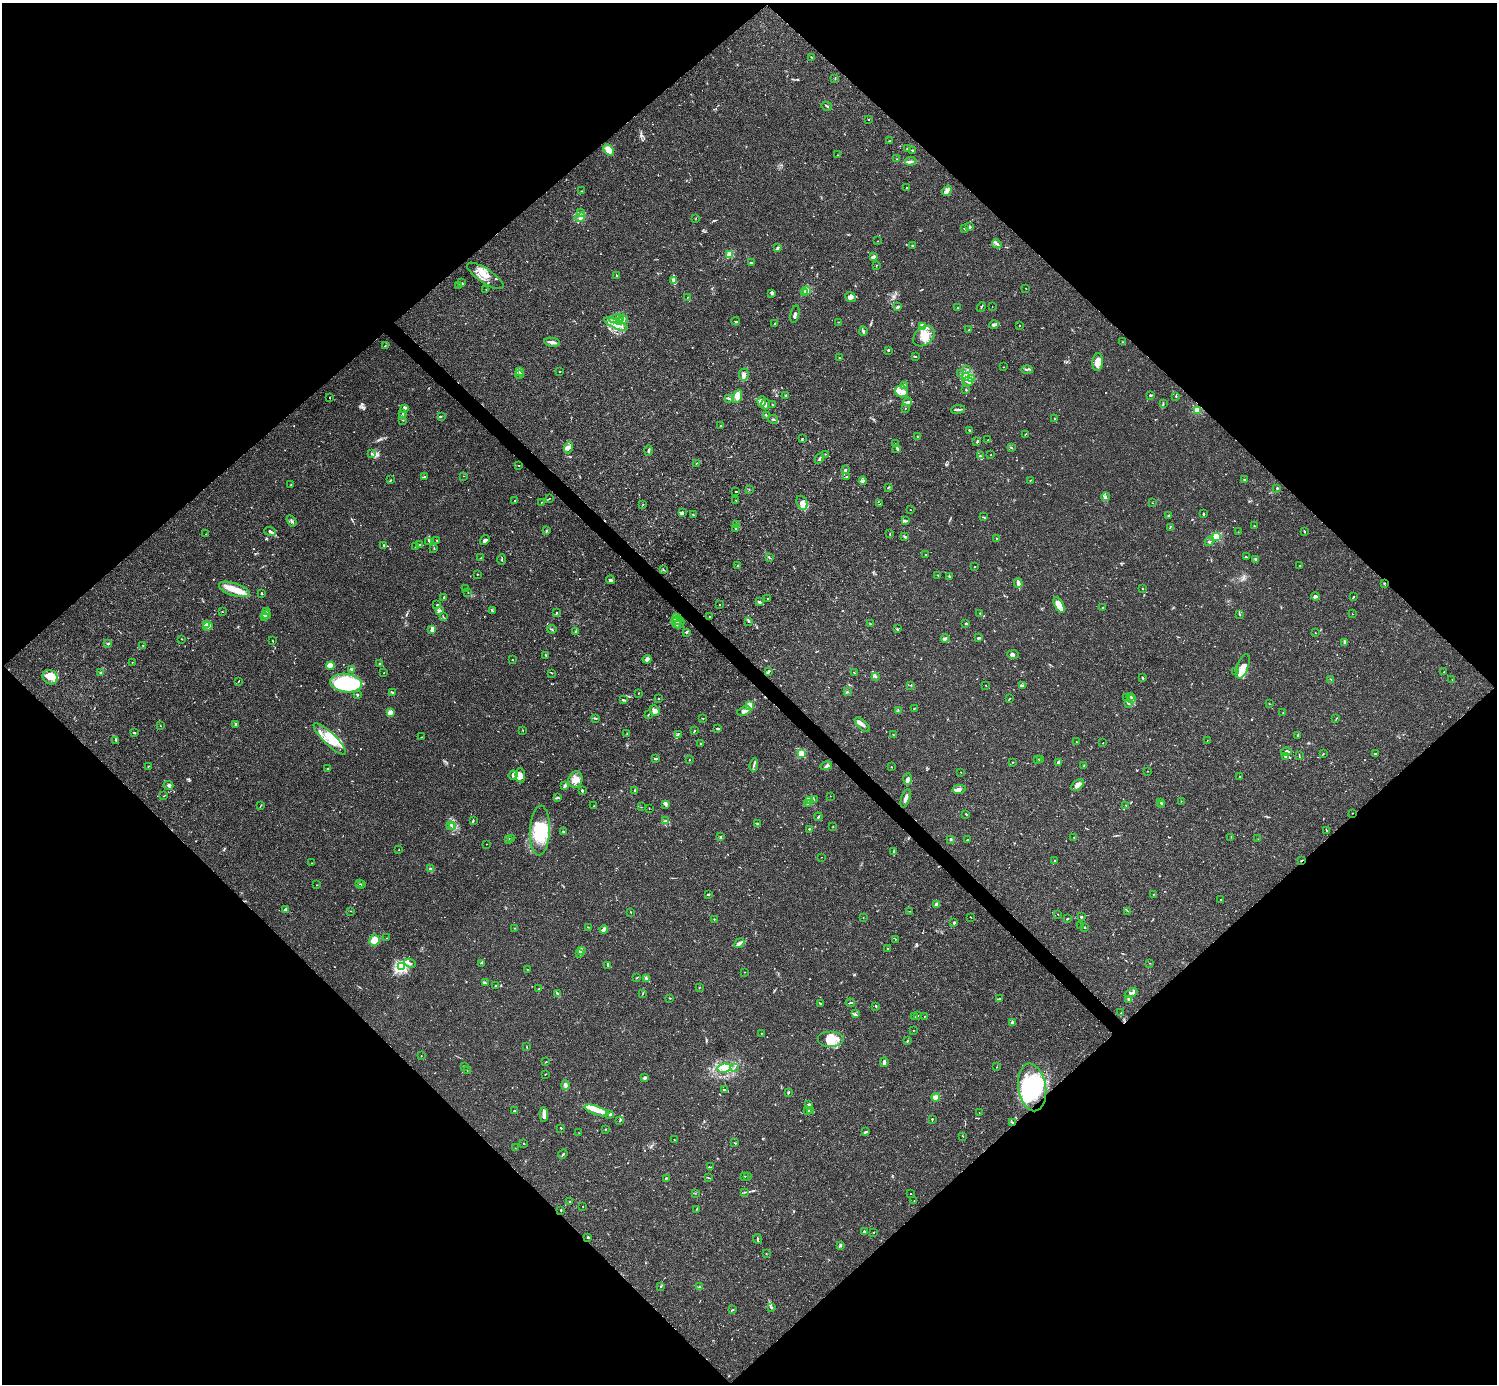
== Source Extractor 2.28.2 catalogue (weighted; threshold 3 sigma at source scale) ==
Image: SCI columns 2-5979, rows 158-5682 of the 5982 x 5981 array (HDU 1 of 3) = the unmasked area's bounding box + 8 px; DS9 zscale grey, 4 x 4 block average (1 PNG px = mean of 4 x 4 image px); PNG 1499 x 1386 px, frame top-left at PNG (2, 3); each listed source drawn as its Kron ellipse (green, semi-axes under 4 px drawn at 4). Shown black and unused: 51% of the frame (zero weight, under 3 of 4 exposures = <1% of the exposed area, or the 3 px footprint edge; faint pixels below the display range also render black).
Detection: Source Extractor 2.28.2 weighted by HDU 2 'WHT'. Background 0.0164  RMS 0.0022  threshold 0.00989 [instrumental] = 3 sigma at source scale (4.5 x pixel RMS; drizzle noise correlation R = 1.50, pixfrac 1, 0.05/0.05 arcsec/px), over >= 5 px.
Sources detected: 886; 7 too faint to see at this stretch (4 x 4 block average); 8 inside a brighter object's white glare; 5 cosmic-ray / hot-pixel residue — neither listed nor drawn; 27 coinciding with a brighter row at this scale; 115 inside a brighter listed object's ellipse — not listed separately; of the other 724, all 500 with FLUX_AUTO >= 0.43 (the completeness limit of this list) listed and drawn (224 fainter detections not listed), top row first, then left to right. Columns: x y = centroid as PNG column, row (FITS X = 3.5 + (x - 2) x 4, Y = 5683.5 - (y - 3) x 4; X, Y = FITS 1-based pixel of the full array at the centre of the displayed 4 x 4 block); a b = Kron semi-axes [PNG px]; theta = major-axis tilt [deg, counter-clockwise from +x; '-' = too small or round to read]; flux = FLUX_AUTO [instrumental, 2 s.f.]
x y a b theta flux
811 57 2 2 - 0.77
835 79 3 2 - 1.1
827 106 5 2 - 1.7
868 119 2 2 - 0.54
889 141 2 2 - 0.44
907 148 2 2 - 3.2
609 150 6 3 -50 16
912 150 2 2 - 0.74
837 155 2 2 - 0.62
897 159 2 2 - 0.61
911 161 6 2 7 2.7
907 188 2 2 - 0.57
581 191 2 2 - 0.48
947 191 5 2 - 3.5
580 213 2 2 - 0.6
580 217 5 3 - 3.3
696 218 3 2 - 0.65
970 227 3 2 - 1.9
965 229 2 2 - 0.94
878 241 2 2 - 0.75
997 244 5 2 - 2.4
912 246 2 2 - 0.96
778 248 3 2 - 1.4
729 254 2 2 - 44
873 257 4 2 - 4
751 263 2 2 - 1.6
876 265 2 2 - 0.52
485 276 21 7 -33 17
617 276 3 2 - 0.98
674 281 3 2 - 1.3
462 283 2 2 - 0.91
458 285 2 2 - 0.6
1026 288 2 2 - 0.56
486 289 2 2 - 0.57
807 291 2 2 - 57
804 292 2 2 - 1.6
771 294 3 2 - 1.4
687 297 2 2 - 0.46
850 297 5 4 - 4.5
898 307 4 2 - 2.5
981 307 5 2 - 1.5
992 307 2 2 - 0.52
957 308 2 2 - 1.1
795 314 9 2 79 3.3
616 319 7 3 8 4.8
623 319 5 4 - 3.8
619 321 3 2 - 1.7
736 321 4 2 - 1.1
839 322 3 2 - 0.74
616 324 12 4 -24 10
775 324 2 2 - 0.99
994 325 5 2 - 2.3
1019 325 2 2 - 0.67
923 327 4 2 - 2.8
969 330 2 2 - 1.2
863 331 4 3 - 2.9
924 336 12 8 41 17
552 342 8 2 -10 6.2
1123 342 2 2 - 0.56
385 346 2 2 - 0.5
888 350 2 2 - 1.7
915 356 3 2 - 1.5
840 358 3 2 - 0.93
1098 362 9 5 84 13
1004 367 2 2 - 0.5
967 369 2 2 - 0.73
1027 370 5 2 - 1.9
519 372 3 2 - 1.2
559 372 2 2 - 0.49
744 374 6 4 79 5.4
961 374 2 2 - 1.4
519 375 4 2 - 2.4
965 376 4 3 - 2.8
972 379 3 3 - 2
968 382 5 3 - 5
904 386 3 3 - 3.4
966 390 2 2 - 0.85
901 391 6 6 - 8.8
785 395 2 2 - 1
1151 395 3 2 - 1.9
737 396 7 4 69 12
1176 396 2 2 - 0.69
330 397 2 2 - 0.57
729 399 2 2 - 1.2
762 402 5 4 - 4.1
907 402 4 2 - 2.8
765 404 5 3 - 3.3
1163 404 2 2 - 0.48
772 405 2 2 - 0.63
405 408 3 3 - 2.2
905 408 2 2 - 0.43
958 409 7 2 6 3.5
1197 410 2 2 - 71
403 413 2 2 - 0.94
766 415 2 2 - 1.1
403 416 3 2 - 0.94
441 417 2 2 - 0.46
1054 418 3 2 - 0.5
773 419 5 2 - 3
403 420 2 2 - 1.1
721 426 2 2 - 0.86
970 430 2 2 - 1.7
1025 434 2 2 - 0.65
917 437 3 2 - 0.92
802 438 2 2 - 1.5
988 440 2 2 - 0.69
977 442 3 2 - 1.3
895 444 2 2 - 0.43
1011 447 3 2 - 0.99
568 448 6 4 73 3.9
897 448 4 2 - 1.7
648 451 5 2 - 1.8
372 454 2 2 - 1.2
825 454 2 2 - 0.53
991 455 2 2 - 0.92
980 456 4 2 - 2.1
819 459 5 2 - 2.3
696 463 2 2 - 0.6
519 465 3 2 - 0.57
845 470 3 3 - 1.5
463 476 2 2 - 0.45
424 477 3 2 - 1.5
847 477 2 2 - 1
391 480 2 2 - 0.59
1031 480 3 2 - 0.77
1244 480 2 2 - 0.89
863 481 4 2 - 1.9
291 484 2 2 - 0.59
889 487 3 2 - 0.79
1277 488 2 2 - 1.5
749 490 2 2 - 0.49
736 491 2 2 - 0.49
1106 497 4 3 - 2.6
549 498 3 2 - 0.52
736 500 2 2 - 0.52
515 501 2 2 - 1.1
541 502 3 2 - 0.74
802 503 7 5 -67 8.3
1152 503 2 2 - 0.73
643 504 2 2 - 0.71
880 504 2 2 - 0.64
910 510 2 2 - 0.44
682 513 4 3 - 2.3
1204 514 3 2 - 0.81
693 515 2 2 - 0.45
1169 515 2 2 - 1.1
983 517 3 2 - 1.3
292 521 6 2 -57 2.6
906 521 3 2 - 1.6
736 525 3 2 - 0.8
1254 526 2 2 - 1.2
1170 527 4 2 - 1.1
736 529 2 2 - 0.61
270 531 6 3 -17 3
546 531 3 2 - 1.5
1304 531 3 2 - 1.3
1238 532 2 2 - 0.47
206 534 2 2 - 0.66
890 534 3 2 - 1.1
905 537 3 2 - 2.7
1216 537 2 2 - 96
996 539 3 2 - 0.88
485 540 5 3 - 3.9
429 541 3 2 - 1.1
437 541 3 2 - 0.77
1209 542 4 2 - 2.4
384 545 2 2 - 0.78
420 545 3 2 - 0.89
415 547 3 2 - 0.64
434 548 2 2 - 0.54
926 555 2 2 - 0.87
769 557 2 2 - 0.71
1246 557 3 2 - 0.91
481 558 2 2 - 0.65
502 559 5 2 - 1.2
1255 559 3 2 - 1.4
738 565 2 2 - 0.94
975 566 2 2 - 0.7
1300 566 2 2 - 0.51
663 570 2 2 - 0.52
477 574 2 2 - 0.65
938 575 2 2 - 0.66
949 576 4 2 - 1
610 580 4 2 - 2.2
1018 583 5 2 - 8.6
1384 583 2 2 - 0.83
1142 588 2 2 - 0.73
234 589 16 6 -18 20
465 589 2 2 - 0.51
468 592 2 2 - 0.43
261 593 3 2 - 1.3
1316 596 4 3 - 2.3
1353 597 2 2 - 0.53
444 598 3 2 - 1.9
767 598 2 2 - 0.89
759 602 4 3 - 1.8
437 605 3 2 - 0.79
720 605 2 2 - 0.59
1059 605 8 4 -63 21
1103 607 3 2 - 1
492 610 4 2 - 1.6
439 611 2 2 - 0.81
222 612 2 2 - 0.52
266 612 2 2 - 0.7
556 613 3 2 - 0.94
980 613 2 2 - 1.1
1239 614 3 2 - 0.77
1352 614 2 2 - 0.48
266 615 4 2 - 2
264 616 3 2 - 2
710 616 2 2 - 1.8
443 617 2 2 - 0.78
676 617 3 2 - 1.1
677 620 6 3 16 4.1
748 621 3 2 - 1.3
677 623 5 2 - 3.4
679 623 5 2 - 2.7
206 624 2 2 - 12
870 624 2 2 - 0.96
966 624 3 3 - 1.5
208 626 5 4 - 4.4
552 629 5 2 - 1.2
897 629 2 2 - 1.2
432 630 4 3 - 3.6
575 631 3 2 - 1
686 632 3 2 - 1.1
1315 633 2 2 - 0.58
979 638 4 2 - 2.5
182 639 2 2 - 0.43
945 639 4 3 - 2.8
273 641 2 2 - 0.58
108 643 3 2 - 1.7
1345 643 4 2 - 1.9
143 646 2 2 - 0.57
1013 654 6 4 -4 3.3
546 655 4 2 - 0.82
647 659 4 4 - 4.1
512 660 2 2 - 0.7
132 662 2 2 - 1.7
380 664 3 2 - 1.5
331 666 4 2 - 8.7
1243 666 13 5 71 12
351 669 4 2 - 2.8
1235 671 2 2 - 1.2
100 672 3 2 - 0.59
768 672 4 2 - 4.2
1444 672 2 2 - 0.51
384 673 2 2 - 0.45
552 673 2 2 - 0.44
854 673 4 2 - 0.78
50 677 8 7 - 11
875 677 2 2 - 0.5
1142 678 3 2 - 0.96
1331 679 3 2 - 0.89
1452 679 2 2 - 0.47
239 681 3 2 - 0.73
346 683 16 9 -8 140
911 685 2 2 - 0.51
986 685 2 2 - 0.44
1023 685 3 2 - 1.8
392 692 3 2 - 1.5
847 692 2 2 - 0.87
638 693 2 2 - 0.6
357 695 3 2 - 1.6
1130 696 2 2 - 1
1126 697 3 2 - 1
1131 698 3 2 - 1.3
658 699 2 2 - 1.1
1009 699 3 2 - 0.76
623 700 3 2 - 1.6
1129 704 2 2 - 0.75
1269 704 2 2 - 0.52
750 706 3 3 - 28
914 708 2 2 - 0.96
898 710 2 2 - 0.64
654 711 5 5 - 4.7
744 711 7 3 20 5
390 712 3 2 - 11
1283 712 2 2 - 0.61
648 714 2 2 - 0.55
596 718 3 2 - 1
703 718 2 2 - 0.66
1336 719 2 2 - 0.54
236 724 4 2 - 2.4
160 725 2 2 - 0.58
862 725 9 3 -44 6.1
717 729 3 2 - 1.5
523 730 2 2 - 0.63
694 731 2 2 - 1
134 733 2 2 - 1.8
627 733 2 2 - 0.69
678 734 2 2 - 0.9
893 735 2 2 - 0.55
1298 735 4 2 - 0.97
421 737 2 2 - 0.84
330 739 22 6 -44 22
116 740 2 2 - 0.64
1207 740 2 2 - 0.44
1076 742 2 2 - 0.47
1103 743 2 2 - 0.62
701 744 3 2 - 1.3
1286 752 5 2 - 2.2
801 754 2 2 - 85
1323 754 2 2 - 0.73
1375 754 2 2 - 0.69
1299 756 2 2 - 0.64
1286 757 3 2 - 1.8
656 759 4 2 - 1.8
1037 759 2 2 - 0.99
689 760 2 2 - 0.83
1040 760 3 2 - 1.2
1013 762 2 2 - 0.66
1059 763 2 2 - 0.64
754 765 6 2 78 2.4
148 766 2 2 - 0.87
826 766 6 3 11 3.6
1084 766 3 2 - 1.8
891 767 2 2 - 0.89
328 768 2 2 - 0.84
1147 771 2 2 - 0.47
961 772 2 2 - 0.46
513 775 4 3 - 3
520 775 7 4 -87 7.8
1239 777 2 2 - 0.6
908 779 6 4 87 4.9
575 780 8 7 - 11
168 785 5 3 - 2.6
1077 785 7 4 38 6.3
565 786 2 2 - 0.78
959 789 7 3 10 3.9
582 790 3 2 - 2.2
635 790 2 2 - 0.84
164 796 3 2 - 0.68
830 796 2 2 - 0.46
557 797 2 2 - 0.92
906 798 9 2 71 5.9
814 799 2 2 - 0.47
809 801 3 2 - 1.3
1181 801 2 2 - 0.54
1161 803 2 2 - 0.66
666 804 3 2 - 1.6
808 804 2 2 - 0.52
261 805 2 2 - 0.64
1162 805 3 2 - 1.5
594 806 3 2 - 0.8
1126 806 2 2 - 0.56
641 807 2 2 - 0.48
649 808 2 2 - 0.59
1352 813 2 2 - 0.56
966 814 3 2 - 0.92
818 817 4 2 - 1.2
473 821 4 2 - 1.4
665 821 3 2 - 2
757 824 2 2 - 0.61
450 825 3 2 - 1.1
453 827 2 2 - 0.91
833 827 2 2 - 0.67
809 829 3 2 - 1.2
1326 830 3 2 - 0.81
540 831 25 10 87 53
563 831 3 2 - 1.2
720 837 2 2 - 1.1
1074 837 2 2 - 0.7
1231 837 2 2 - 0.64
512 838 2 2 - 0.58
508 839 2 2 - 15
951 839 3 2 - 1.2
1258 839 2 2 - 0.44
968 840 3 2 - 1.2
487 844 2 2 - 0.54
398 850 2 2 - 0.43
893 851 2 2 - 0.68
821 857 2 2 - 0.49
1055 860 2 2 - 0.99
1301 860 3 2 - 1
312 863 2 2 - 0.43
430 869 4 3 - 2.9
359 884 2 2 - 0.77
362 884 2 2 - 0.61
317 885 2 2 - 0.44
709 894 3 2 - 0.94
1153 895 2 2 - 0.54
1221 899 2 2 - 0.89
936 905 3 2 - 3.5
285 910 3 2 - 2.6
351 911 2 2 - 0.47
909 911 2 2 - 0.77
1128 911 2 2 - 0.56
631 912 2 2 - 0.71
1058 914 2 2 - 0.47
971 917 2 2 - 0.63
1081 917 2 2 - 2.5
863 918 2 2 - 0.5
714 919 2 2 - 0.75
1067 919 2 2 - 1.9
954 923 2 2 - 2.8
1081 926 2 2 - 1.2
588 927 2 2 - 0.47
514 928 2 2 - 0.5
1085 928 2 2 - 0.82
604 929 4 2 - 2.6
386 938 2 2 - 0.52
374 940 5 5 - 19
895 940 2 2 - 0.45
739 943 5 3 - 3.2
887 949 2 2 - 0.81
581 950 3 2 - 1.9
579 953 2 2 - 1.2
410 963 6 2 -23 2.2
482 963 2 2 - 0.81
1149 963 2 2 - 0.44
607 965 2 2 - 1.2
401 967 2 2 - 230
527 969 2 2 - 0.48
745 972 2 2 - 0.54
637 978 2 2 - 1.2
646 978 3 2 - 1.5
485 983 3 2 - 1.2
495 986 2 2 - 0.81
539 988 3 2 - 0.57
699 988 2 2 - 0.74
557 993 3 2 - 2.1
1131 993 7 2 28 1.9
642 994 2 2 - 0.57
670 998 2 2 - 0.43
999 999 2 2 - 1.2
1129 999 4 2 - 2
850 1003 4 2 - 1.4
820 1004 3 2 - 1.9
876 1006 2 2 - 1.6
1121 1013 2 2 - 0.62
855 1014 4 2 - 1.7
917 1015 3 2 - 1
924 1016 2 2 - 0.85
915 1017 2 2 - 0.68
1012 1023 4 3 - 2.5
913 1030 2 2 - 0.46
761 1033 2 2 - 0.53
831 1039 13 8 0 17
907 1041 3 2 - 1.2
527 1047 2 2 - 0.58
421 1056 2 2 - 0.43
545 1062 3 2 - 0.65
884 1062 4 2 - 3.9
465 1066 2 2 - 0.47
735 1067 2 2 - 0.58
996 1067 2 2 - 1.5
724 1068 7 4 9 11
467 1071 2 2 - 0.48
545 1074 3 2 - 0.61
645 1078 3 3 - 3
565 1085 5 3 - 3
1032 1087 24 14 -82 75
725 1090 4 2 - 2.9
788 1092 3 2 - 0.96
936 1097 4 2 - 19
808 1104 3 2 - 1.4
596 1110 12 4 -19 12
808 1110 3 2 - 2
514 1111 3 2 - 1.5
810 1111 2 2 - 0.88
979 1113 2 2 - 0.46
544 1114 7 2 -87 9.2
610 1114 4 2 - 2.2
932 1119 2 2 - 1.3
620 1121 3 2 - 0.88
1012 1122 3 2 - 0.99
561 1128 2 2 - 1
606 1129 2 2 - 0.92
866 1132 3 2 - 1.4
579 1133 2 2 - 0.45
962 1136 2 2 - 0.56
675 1140 3 2 - 0.7
523 1143 2 2 - 0.7
734 1143 2 2 - 0.74
515 1148 2 2 - 0.45
563 1154 5 2 - 1.3
710 1167 3 2 - 0.87
745 1176 2 2 - 0.87
747 1176 2 2 - 0.45
666 1178 3 2 - 1.6
708 1178 4 2 - 1.1
744 1192 2 2 - 0.68
695 1193 2 2 - 0.49
911 1194 2 2 - 0.61
914 1200 2 2 - 0.6
569 1201 2 2 - 0.86
583 1206 2 2 - 0.44
696 1209 2 2 - 0.53
561 1210 2 2 - 1.1
864 1232 2 2 - 3.3
874 1232 2 2 - 0.57
588 1237 2 2 - 2.6
757 1239 5 2 - 1.3
840 1245 4 2 - 2
766 1253 2 2 - 0.54
661 1286 2 2 - 0.64
699 1287 2 2 - 0.93
771 1307 3 2 - 0.97
732 1310 3 2 - 0.89
Overlapping masked pixels (flux is a lower limit): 1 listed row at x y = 1301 860
Diffuse or blended objects may show on this block-average render without a row.